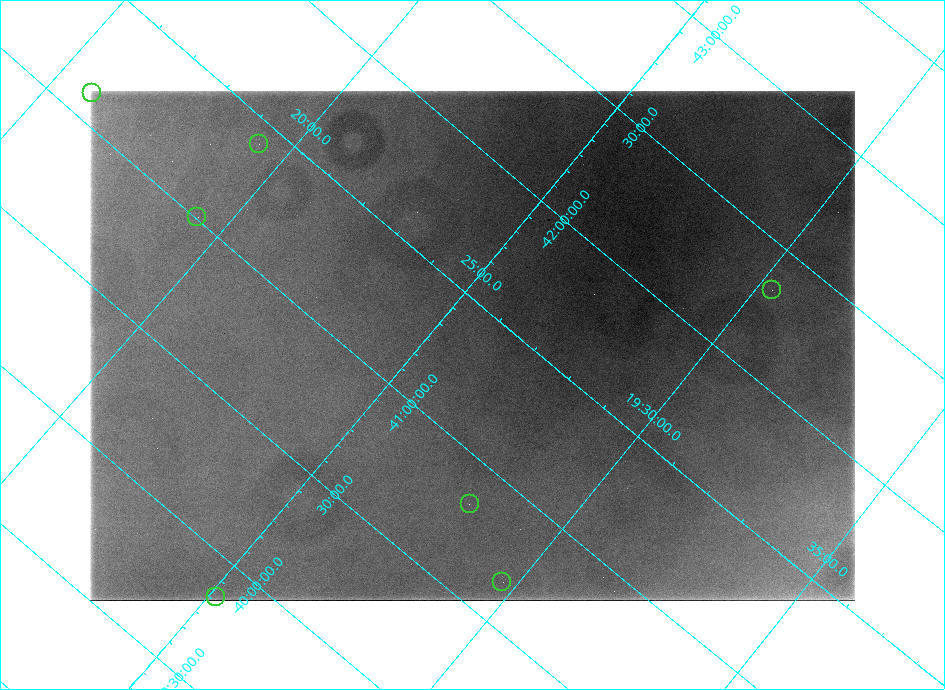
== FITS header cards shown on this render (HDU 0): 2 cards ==
NAXIS1  =                  765 /
NAXIS2  =                  510 /

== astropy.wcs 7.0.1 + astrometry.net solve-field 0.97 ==
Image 765 x 510 px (HDU 0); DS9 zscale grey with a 90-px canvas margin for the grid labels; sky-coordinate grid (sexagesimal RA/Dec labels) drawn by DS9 from the SOLVED WCS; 7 Tycho-2 reference stars matched to detected sources circled (green)
Header WCS: none
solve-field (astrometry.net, Tycho-2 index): SOLVED blind (the file carries no WCS)
Solved WCS: RA---TAN-SIP/DEC--TAN-SIP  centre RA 19:25:53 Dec -41:21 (291.47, -41.35 deg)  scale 15.1 arcsec/px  FOV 192.4' x 127.5'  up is -140 deg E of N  parity normal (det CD < 0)
(file carries no celestial WCS; the grid is the blind solution)
Tycho-2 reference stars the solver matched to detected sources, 7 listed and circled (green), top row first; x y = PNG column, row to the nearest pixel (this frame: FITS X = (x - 90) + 1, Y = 510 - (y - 91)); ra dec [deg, ICRS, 3 dp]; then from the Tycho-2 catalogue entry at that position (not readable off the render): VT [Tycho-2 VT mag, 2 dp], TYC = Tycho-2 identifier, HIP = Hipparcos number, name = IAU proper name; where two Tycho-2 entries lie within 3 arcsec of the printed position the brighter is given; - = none
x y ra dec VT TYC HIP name
92 93 288.958 -41.110 8.98 7922-1984-1 94668 -
259 144 289.844 -41.409 8.56 7926-118-1 - -
197 217 289.848 -41.008 8.47 7922-489-1 - -
772 290 292.576 -42.332 8.79 7940-411-1 - -
470 504 292.023 -40.835 8.52 7935-97-1 95714 -
502 582 292.430 -40.669 9.45 7935-2000-1 - -
216 597 291.289 -39.852 8.28 7935-378-1 95464 -